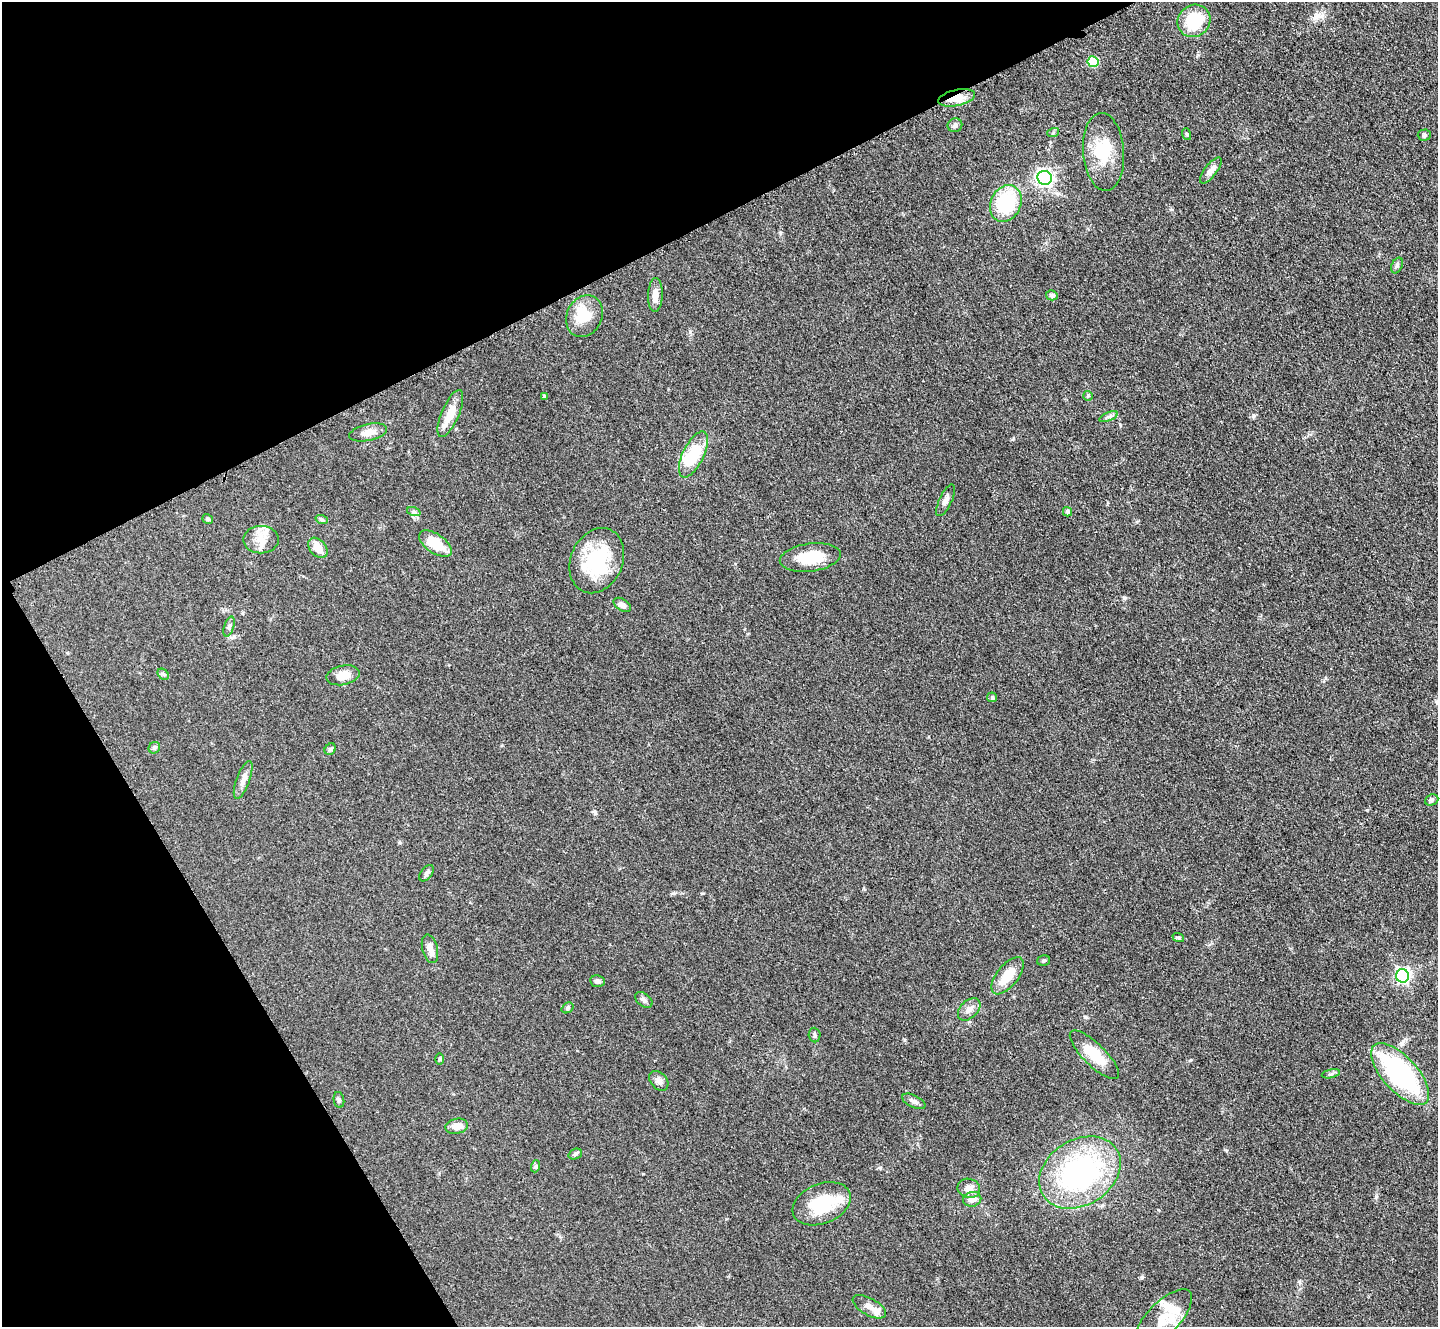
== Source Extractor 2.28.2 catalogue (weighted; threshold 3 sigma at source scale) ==
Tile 5 of 4 x 4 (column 1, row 2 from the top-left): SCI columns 17-1452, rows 2954-4278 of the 5779 x 5770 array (HDU 1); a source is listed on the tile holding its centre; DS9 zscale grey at full resolution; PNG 1440 x 1329 px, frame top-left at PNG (2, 2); each listed source drawn as its Kron ellipse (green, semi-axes under 4 px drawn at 4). Shown black and unused: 26% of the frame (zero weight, under 3 of 4 exposures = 2% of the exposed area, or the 3 px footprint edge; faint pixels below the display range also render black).
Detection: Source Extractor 2.28.2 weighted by HDU 2 'WHT'; one run over the whole footprint, this tile lists its part. Background 0.0466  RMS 0.0057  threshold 0.0255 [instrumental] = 3 sigma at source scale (4.5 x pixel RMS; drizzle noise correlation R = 1.50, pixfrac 1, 0.05/0.05 arcsec/px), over >= 5 px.
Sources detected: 74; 2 inside a brighter object's white glare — neither listed nor drawn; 5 inside a brighter listed object's ellipse — not listed separately; the other 67 listed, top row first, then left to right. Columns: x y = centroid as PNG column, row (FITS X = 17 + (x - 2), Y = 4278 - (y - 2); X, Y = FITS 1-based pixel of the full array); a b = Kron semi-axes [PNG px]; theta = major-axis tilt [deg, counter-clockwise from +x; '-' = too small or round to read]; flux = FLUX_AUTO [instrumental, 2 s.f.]
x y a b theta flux
1194 21 17 15 41 21
1093 62 5 5 - 26
957 98 19 8 12 8.4
955 125 7 6 - 1.5
1053 133 6 4 19 0.73
1186 134 6 3 -71 0.68
1424 135 6 5 - 1
1103 152 39 20 -86 22
1211 170 16 6 53 3.5
1045 178 7 7 - 180
1006 203 19 15 64 35
1397 265 8 5 64 1.2
655 295 17 7 87 4.4
1052 295 6 5 - 1.3
584 316 21 17 64 13
1088 396 5 5 - 0.76
545 397 4 4 - 0.9
450 414 25 8 67 9.3
1109 417 10 3 21 1.1
368 432 19 8 12 5.9
693 455 25 10 64 24
946 500 17 6 65 3.1
414 512 7 4 -19 1
1068 512 5 4 - 1.5
208 519 5 4 - 0.93
322 520 6 4 -19 0.85
261 540 17 14 -1 7.4
435 544 19 9 -34 14
318 548 11 8 -48 5.9
810 558 31 14 8 18
597 561 34 26 66 39
622 605 10 6 -32 2.2
229 627 10 5 72 1.3
163 674 6 5 - 0.95
343 675 17 9 12 6.3
992 697 5 5 - 0.76
154 748 6 5 - 1.2
330 749 6 5 - 0.97
243 780 20 6 70 3.5
1432 800 7 5 22 1
427 873 9 5 52 1.5
1178 937 6 4 -18 0.75
430 949 15 7 -75 4
1044 961 6 5 - 0.95
1008 976 22 10 52 12
1402 976 7 6 - 120
597 981 7 6 - 1.8
644 1000 10 6 -38 1.7
568 1008 6 5 - 0.87
969 1009 13 8 44 3.6
815 1035 7 6 - 1.3
1094 1055 32 11 -45 15
439 1059 5 3 - 0.65
1331 1074 9 4 13 1.2
1400 1074 38 17 -48 86
659 1081 11 8 -47 2.5
339 1100 8 5 -79 1.1
914 1101 13 6 -26 2.2
457 1126 11 7 10 5.2
575 1154 7 5 20 1.2
536 1166 6 4 72 0.82
1080 1172 43 32 32 96
969 1188 11 9 -17 4
972 1199 9 7 13 4.5
822 1204 30 20 22 24
869 1307 18 8 -29 5.2
1163 1319 38 16 46 13
Overlapping masked pixels (flux is a lower limit): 1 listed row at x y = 957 98
Unlisted compact peaks at least as high as the median listed source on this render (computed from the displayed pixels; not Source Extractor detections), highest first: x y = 1124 598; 1376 1197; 880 1168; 1013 439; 1142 1277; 1253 416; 1316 17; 1085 1017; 1190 1060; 673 893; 905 1040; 690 332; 595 813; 1226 1150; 1198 55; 1299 1281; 780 233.